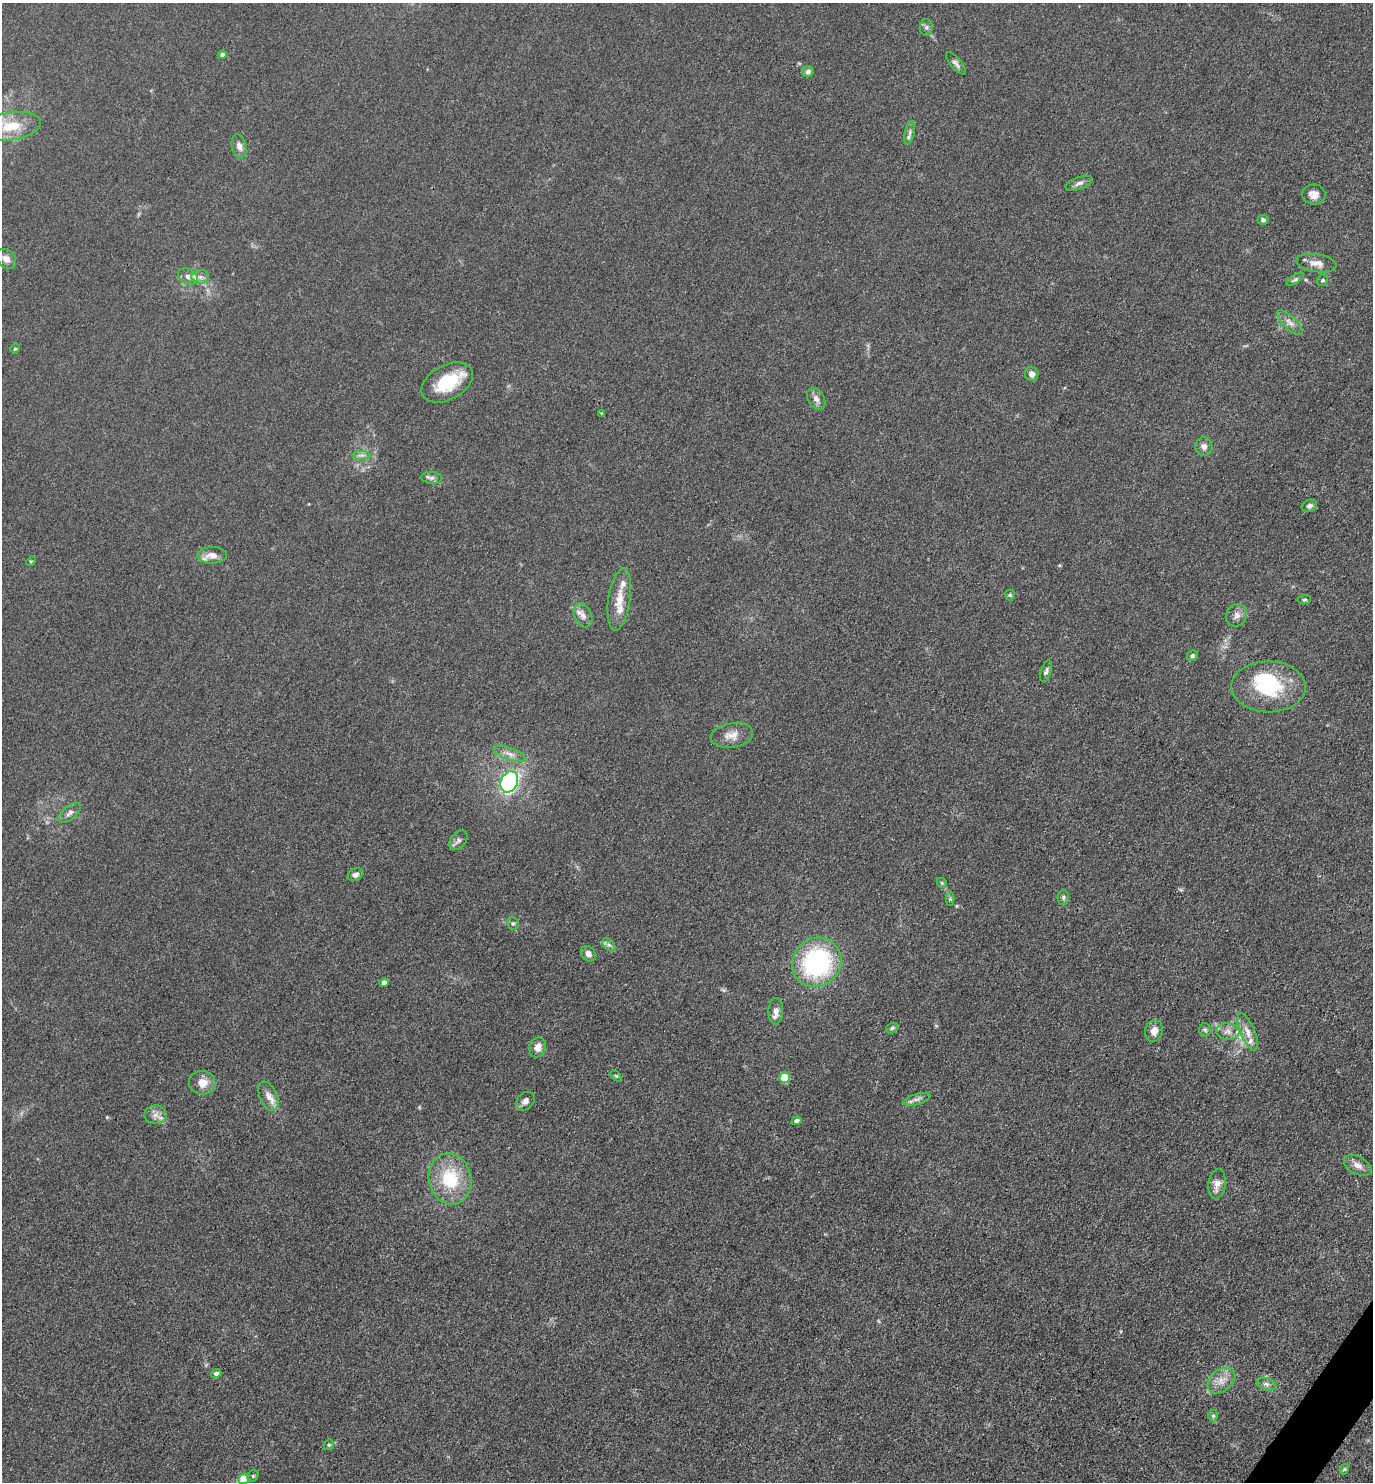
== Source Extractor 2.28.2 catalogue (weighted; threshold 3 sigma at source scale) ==
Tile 6 of 4 x 4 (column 2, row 2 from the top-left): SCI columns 1668-3038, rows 2965-4444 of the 5932 x 5927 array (HDU 1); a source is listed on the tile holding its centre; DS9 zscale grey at full resolution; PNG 1375 x 1484 px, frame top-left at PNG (2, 3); each listed source drawn as its Kron ellipse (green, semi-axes under 4 px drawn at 4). Shown black and unused: <1% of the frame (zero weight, under 3 of 4 exposures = <1% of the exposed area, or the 3 px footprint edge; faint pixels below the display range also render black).
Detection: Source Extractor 2.28.2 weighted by HDU 2 'WHT'; one run over the whole footprint, this tile lists its part. Background 0.0393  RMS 0.0049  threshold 0.0223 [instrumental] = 3 sigma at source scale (4.5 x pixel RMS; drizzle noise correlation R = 1.50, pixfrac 1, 0.05/0.05 arcsec/px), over >= 5 px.
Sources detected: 81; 1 inside a brighter object's white glare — neither listed nor drawn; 4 inside a brighter listed object's ellipse — not listed separately; the other 76 listed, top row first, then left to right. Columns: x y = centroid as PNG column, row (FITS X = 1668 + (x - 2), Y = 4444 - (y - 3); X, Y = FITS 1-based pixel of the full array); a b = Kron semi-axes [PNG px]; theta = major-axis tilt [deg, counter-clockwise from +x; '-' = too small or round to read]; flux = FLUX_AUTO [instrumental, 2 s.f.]
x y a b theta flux
926 27 8 6 89 1.4
222 55 4 4 - 1.9
956 63 14 5 -50 1.7
808 72 6 5 - 1.8
11 126 30 14 9 13
910 133 12 5 76 1.6
239 146 12 7 -73 2.9
1079 183 14 6 19 2
1314 194 11 10 - 3.6
1263 220 5 5 - 1.2
6 259 11 8 -45 3
1317 263 20 9 -8 4.3
188 277 10 7 -30 2.4
200 277 8 7 - 2.2
1295 279 10 4 32 1
1322 280 6 5 - 0.83
1290 322 16 6 -43 3
15 349 5 4 - 0.59
1032 374 7 6 - 2.8
447 382 28 17 28 21
816 399 12 8 -60 2.7
601 413 3 3 - 0.8
1204 447 9 8 - 2.3
362 455 9 4 0 1.6
431 478 11 6 -3 1.7
1309 506 8 6 22 1.5
212 555 15 8 1 4.7
31 561 5 4 - 0.5
1010 595 5 5 - 0.6
619 599 31 11 81 8.5
1304 600 6 4 6 0.66
1237 615 11 10 - 2.9
583 616 12 8 -67 3
1192 656 6 5 - 0.9
1046 671 11 5 74 1.4
1269 687 37 25 -1 31
732 735 21 12 9 5.4
510 754 17 6 -19 3.1
509 782 11 8 63 93
70 813 13 6 39 2.2
458 840 11 7 49 1.9
355 875 8 6 24 2
942 883 6 4 -46 0.66
1063 897 7 5 89 1.1
950 899 7 4 -90 0.76
513 923 7 5 -67 0.92
609 945 8 5 -44 1.4
588 954 8 6 -53 2.4
817 962 25 23 45 66
384 983 4 4 - 2.1
776 1011 13 7 88 3
892 1028 6 5 - 0.85
1205 1030 7 5 -87 1.1
1154 1031 11 9 74 4.2
1228 1031 11 8 -4 3.2
1248 1032 20 7 -67 4.5
538 1047 10 8 69 3.7
616 1076 6 4 -44 0.63
784 1078 5 5 - 16
202 1083 13 12 - 6.1
268 1096 15 8 -66 4
917 1099 14 5 16 2.2
525 1101 10 8 45 2.2
156 1115 11 9 1 3.1
797 1121 5 4 - 2.2
1358 1165 15 8 -28 3.5
450 1179 25 21 -78 25
1217 1184 15 8 81 3.9
216 1373 5 4 - 1.4
1221 1381 15 11 38 5.3
1266 1384 10 6 -16 1.6
1213 1415 6 5 - 0.85
329 1445 5 5 - 0.73
1344 1469 5 4 - 0.54
253 1476 6 5 - 0.71
244 1479 5 5 - 10